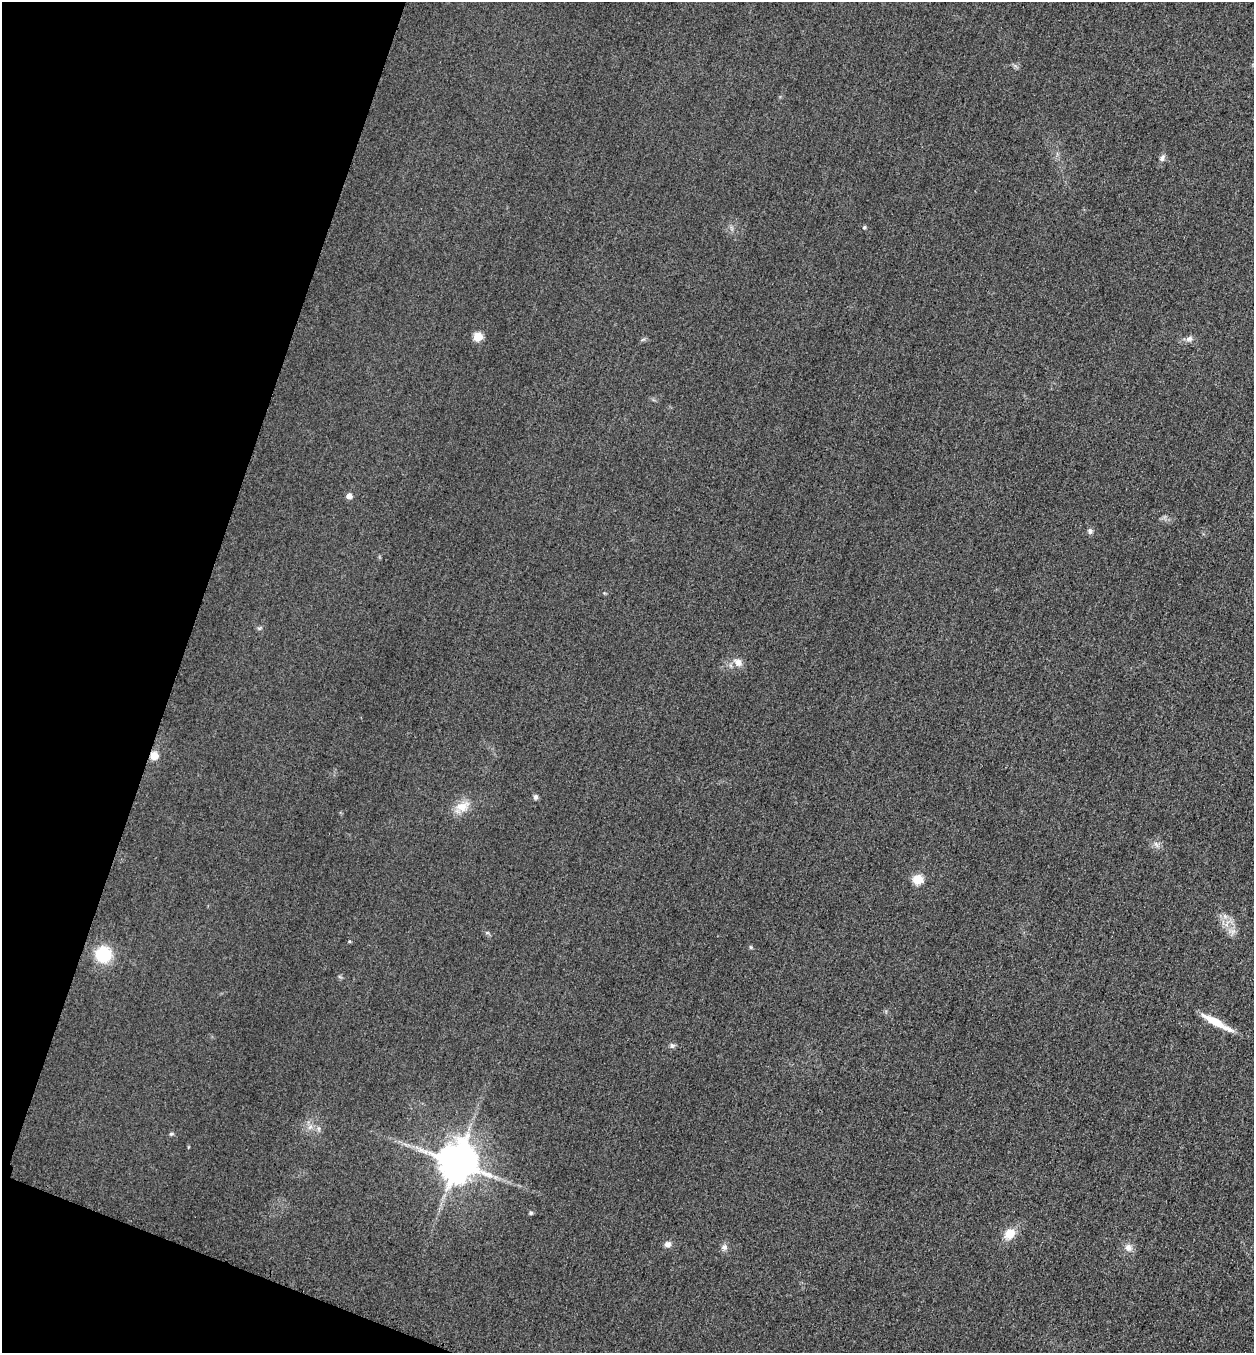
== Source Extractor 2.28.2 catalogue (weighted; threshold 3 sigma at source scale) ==
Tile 9 of 4 x 4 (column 1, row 3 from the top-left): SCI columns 164-1415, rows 1374-2724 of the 5463 x 5449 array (HDU 1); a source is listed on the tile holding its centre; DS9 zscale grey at full resolution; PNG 1256 x 1355 px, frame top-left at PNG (2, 2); no overlay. Shown black and unused: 17% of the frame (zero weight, under 3 of 4 exposures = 3% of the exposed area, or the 3 px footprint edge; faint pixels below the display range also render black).
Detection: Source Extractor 2.28.2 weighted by HDU 2 'WHT'; one run over the whole footprint, this tile lists its part. Background 0.0756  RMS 0.017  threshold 0.0756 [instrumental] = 3 sigma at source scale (4.5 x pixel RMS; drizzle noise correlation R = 1.50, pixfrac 1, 0.05/0.05 arcsec/px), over >= 5 px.
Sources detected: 24; all 24 listed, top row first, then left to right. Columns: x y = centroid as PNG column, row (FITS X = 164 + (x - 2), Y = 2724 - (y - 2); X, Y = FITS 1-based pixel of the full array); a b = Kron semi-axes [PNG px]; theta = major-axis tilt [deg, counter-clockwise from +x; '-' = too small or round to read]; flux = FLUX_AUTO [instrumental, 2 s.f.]
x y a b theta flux
1162 158 9 6 64 5.6
864 227 5 4 - 2.1
478 336 5 5 - 62
1189 339 9 7 16 6.4
349 496 5 5 - 12
1090 531 7 6 - 4.6
738 662 12 10 -53 11
154 756 6 6 - 22
536 797 7 6 - 4
462 806 18 12 18 23
918 879 6 5 - 74
1225 916 7 4 -71 4
751 947 6 4 -89 2
103 954 14 14 - 73
1216 1022 42 7 -29 33
672 1045 7 7 - 3.9
310 1127 8 5 34 4.8
171 1134 6 5 - 2.6
457 1163 11 10 - 5200
531 1213 5 4 - 2.6
1010 1233 12 10 48 24
668 1244 8 7 - 6.8
724 1247 9 7 -45 5.7
1128 1247 10 8 -46 9.9
Overlapping masked pixels (flux is a lower limit): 1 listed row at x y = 154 756